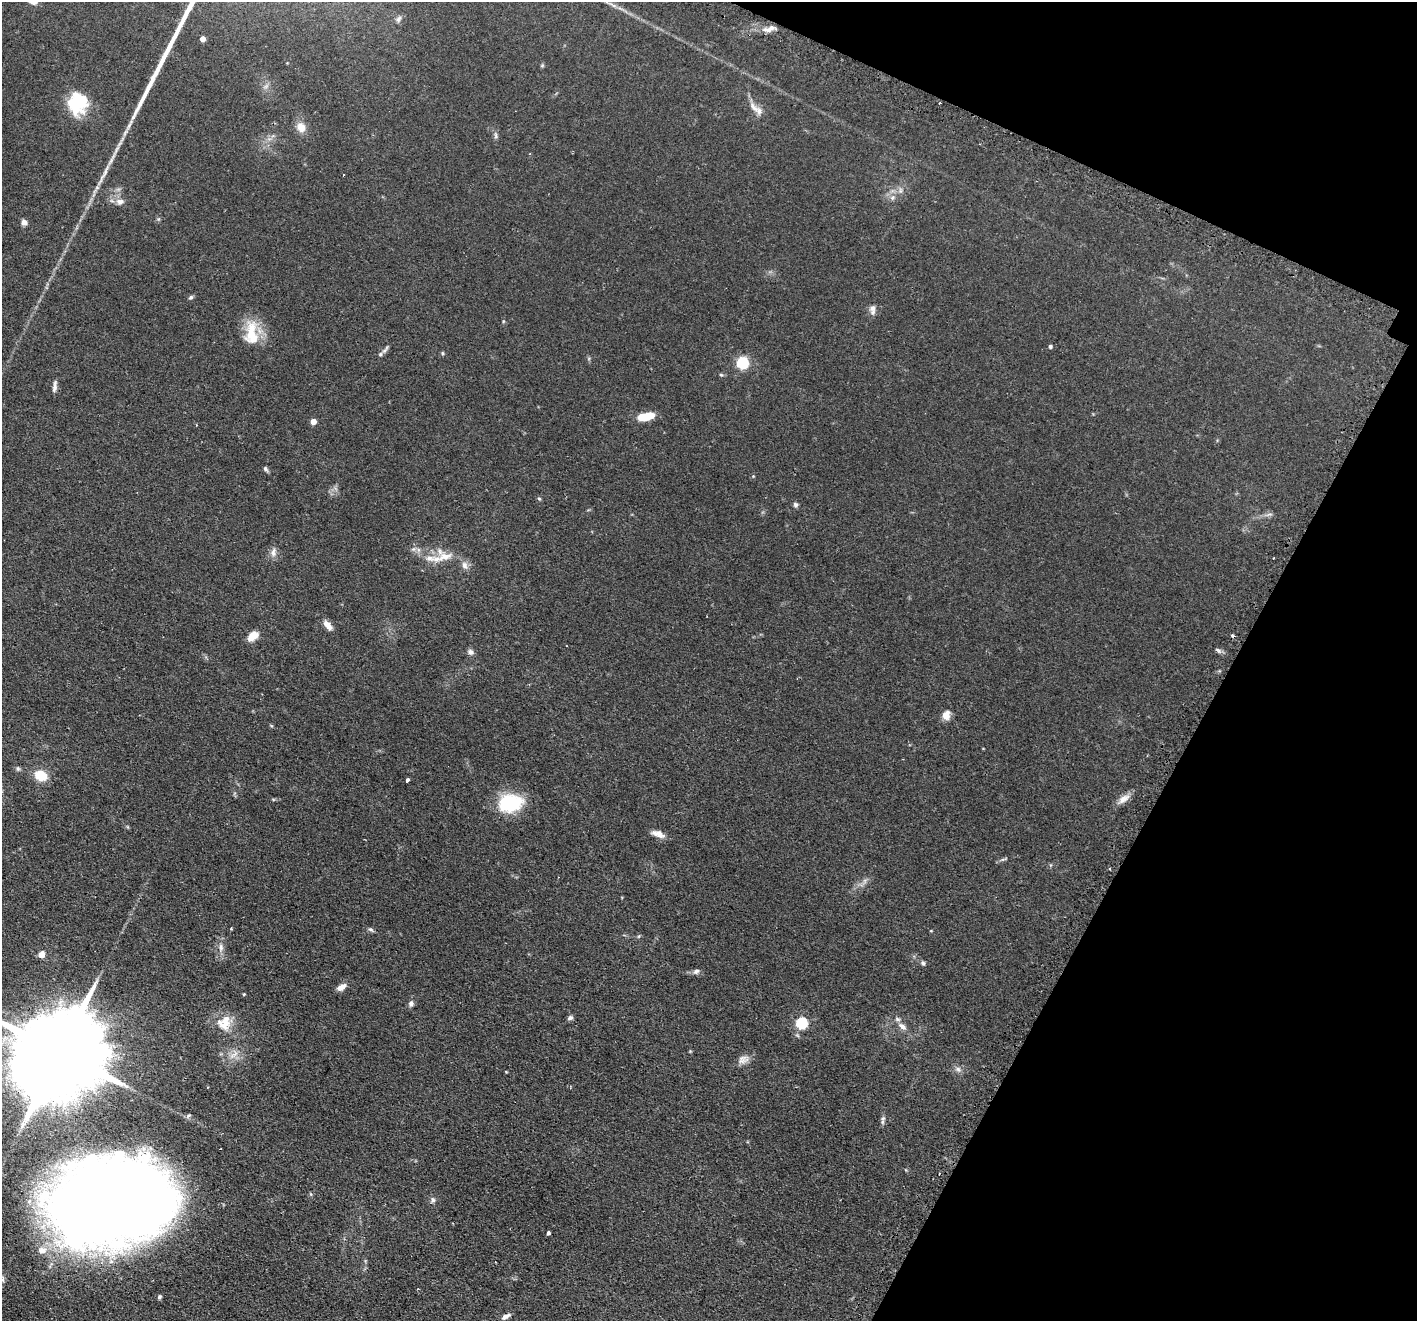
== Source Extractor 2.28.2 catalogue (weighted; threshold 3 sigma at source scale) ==
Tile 8 of 4 x 4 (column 4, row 2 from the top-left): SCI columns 4288-5702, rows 2812-4130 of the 5744 x 5759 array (HDU 1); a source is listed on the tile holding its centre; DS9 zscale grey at full resolution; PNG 1419 x 1323 px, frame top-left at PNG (2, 2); no overlay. Shown black and unused: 20% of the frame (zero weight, under 2 of 3 exposures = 4% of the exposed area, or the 3 px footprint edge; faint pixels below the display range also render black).
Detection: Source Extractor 2.28.2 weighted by HDU 2 'WHT'; one run over the whole footprint, this tile lists its part. Background 0.0769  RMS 0.0066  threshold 0.0296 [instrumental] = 3 sigma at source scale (4.5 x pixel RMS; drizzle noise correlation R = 1.50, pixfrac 1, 0.05/0.05 arcsec/px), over >= 5 px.
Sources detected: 83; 2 cosmic-ray / hot-pixel residue — not listed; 7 inside a brighter listed object's ellipse — not listed separately; the other 74 listed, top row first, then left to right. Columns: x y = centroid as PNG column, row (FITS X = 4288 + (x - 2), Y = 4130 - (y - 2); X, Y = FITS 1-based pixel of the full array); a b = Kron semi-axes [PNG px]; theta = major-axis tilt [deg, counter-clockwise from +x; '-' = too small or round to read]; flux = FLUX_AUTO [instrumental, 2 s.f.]
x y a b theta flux
614 6 7 4 -19 1.5
399 19 9 5 61 1.7
769 29 19 7 18 4.5
202 39 4 4 - 5.6
542 66 6 4 1 0.76
76 103 23 22 - 30
754 107 20 8 -49 5.6
301 127 14 11 -63 6.5
495 135 11 4 -85 1.6
344 175 3 2 - 0.75
892 198 8 7 - 2.4
120 202 11 8 -4 3.7
24 222 7 7 - 2.4
191 297 6 5 - 1.2
873 308 10 8 76 3
251 333 34 17 83 18
1050 346 4 4 - 1.3
385 350 15 5 53 2.2
442 353 5 4 - 0.77
742 363 6 5 - 67
721 375 5 4 - 0.79
55 387 14 4 84 2.5
645 416 18 8 12 13
313 422 4 4 - 7.3
265 469 8 5 -54 1.3
753 476 4 4 - 0.57
539 499 6 5 - 0.91
795 505 7 6 - 1.5
1269 514 11 3 15 1.4
413 549 8 6 20 1.8
273 552 14 8 82 3.4
445 556 21 11 14 8.9
465 565 12 8 -72 3.3
328 625 14 7 -51 4.5
253 636 13 9 40 6.8
1218 650 9 4 -53 1.3
470 652 9 7 -32 2.1
946 715 10 8 71 5.8
18 768 6 5 - 1.1
41 775 12 9 -22 15
407 780 4 3 - 5.1
273 799 6 3 -18 0.69
1124 799 20 8 36 4.9
510 803 28 20 10 31
658 834 17 7 -20 4.7
1003 859 9 3 13 1.2
1110 868 3 2 - 0.79
865 881 7 5 89 1.5
371 929 8 5 -32 1.2
639 936 6 3 71 0.68
221 947 12 7 -88 3.4
41 954 5 4 - 11
923 963 7 5 -45 1.4
696 971 9 6 32 1.9
341 987 12 6 30 4.1
244 994 4 4 - 0.58
411 1004 7 6 - 2.2
570 1018 7 5 15 1.6
226 1021 20 15 -75 10
801 1023 6 5 - 63
902 1026 13 7 -38 4.3
690 1051 4 4 - 0.54
60 1052 50 19 60 18000
234 1054 17 8 47 5.7
743 1059 16 11 22 4.5
958 1069 8 6 -61 2.1
188 1116 7 5 36 1.2
883 1118 8 6 36 1.4
433 1200 8 6 77 1.9
112 1203 98 65 7 1100
548 1233 4 4 - 1.2
2 1279 9 7 -61 2
159 1297 6 4 53 1.1
506 1316 12 5 28 2.8
Isophote crosses this tile's border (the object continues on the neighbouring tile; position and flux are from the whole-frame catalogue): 3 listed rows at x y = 60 1052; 112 1203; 2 1279